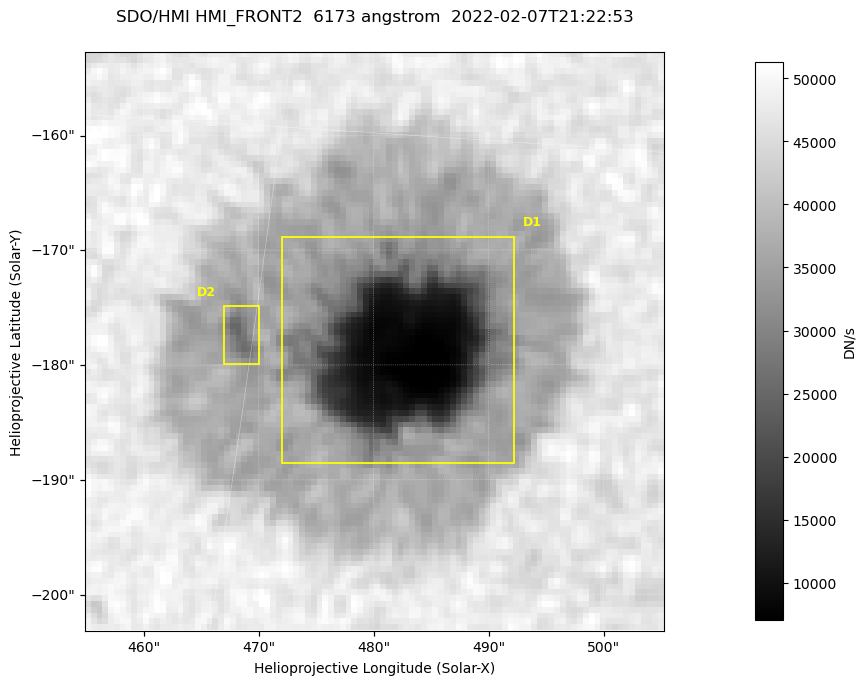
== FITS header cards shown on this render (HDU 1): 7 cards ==
TELESCOP= 'SDO/HMI '           / Telescope
INSTRUME= 'HMI_FRONT2'         / For HMI: HMI_SIDE1, HMI_FRONT2, or HMI_COMBINED
WAVELNTH=                6173. / [angstrom] Wavelength
DATE-OBS= '2022-02-07T21:22:53.600' / [ISO] Observation date {DATE__OBS}
CTYPE1  = 'HPLN-TAN'           / CTYPE1: HPLN
CTYPE2  = 'HPLT-TAN'           / CTYPE2: HPLT
BUNIT   = 'DN/s    '           / Physical Units

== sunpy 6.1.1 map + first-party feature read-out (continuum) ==
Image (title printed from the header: SDO/HMI HMI_FRONT2  6173 angstrom  2022-02-07T21:22:53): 100 x 100 px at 0.504 arcsec/px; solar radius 973 arcsec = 1931 px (partial field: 0.1% of the solar disc is inside the frame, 100% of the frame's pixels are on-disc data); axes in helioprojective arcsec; data unit DN/s (BUNIT, on the colour bar)
Orientation: roll -0.0702 deg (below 1 deg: not rotated)
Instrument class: CONTINUUM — white-light / continuum photospheric image (CONTENT/OBS_TYPE)
Dark features (sunspots / pores): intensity divided by the frame's on-disc median (partial field: no limb-darkening profile); reference = the frame's on-disc median (the 8%-of-disc-diameter window exceeds this field); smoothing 3 px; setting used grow <= 0.7, no closing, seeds <= 0.7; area >= 9 px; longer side >= 3 px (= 1.5 arcsec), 3 px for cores <= 0.7; partial field; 2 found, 2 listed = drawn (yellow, D1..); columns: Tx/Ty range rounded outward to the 2 arcsec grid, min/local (2 s.f., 1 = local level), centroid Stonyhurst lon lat
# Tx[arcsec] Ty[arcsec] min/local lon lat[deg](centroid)
D1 472..492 -190..-168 0.14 +31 -16
D2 466..470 -180..-174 0.59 +30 -16